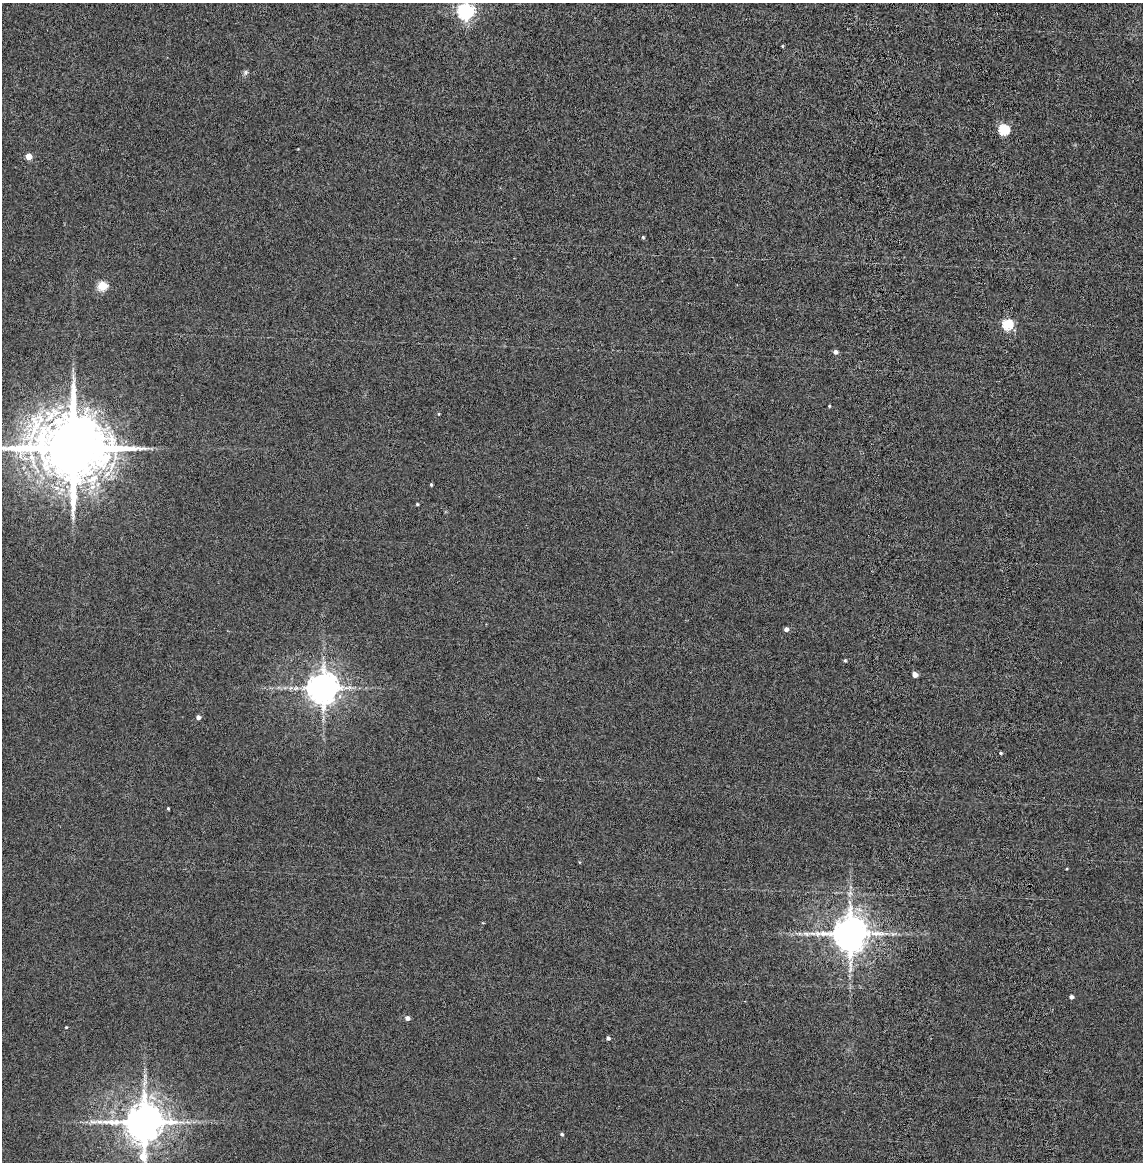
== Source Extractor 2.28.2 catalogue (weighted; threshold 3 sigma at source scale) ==
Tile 10 of 4 x 4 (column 2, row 3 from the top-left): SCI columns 1280-2420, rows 1257-2416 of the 4856 x 4834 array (HDU 1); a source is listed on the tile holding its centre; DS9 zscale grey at full resolution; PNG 1145 x 1164 px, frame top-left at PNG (2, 3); no overlay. Shown black and unused: <1% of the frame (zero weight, under 4 of 8 exposures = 14% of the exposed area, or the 3 px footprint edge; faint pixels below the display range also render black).
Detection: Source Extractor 2.28.2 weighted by HDU 2 'WHT'; one run over the whole footprint, this tile lists its part. Background 0.00199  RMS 0.0021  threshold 0.00844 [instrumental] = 3 sigma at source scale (4.09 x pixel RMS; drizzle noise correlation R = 1.36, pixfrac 0.8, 0.05/0.05 arcsec/px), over >= 5 px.
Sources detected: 32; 1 too faint to see at this stretch — not listed; the other 31 listed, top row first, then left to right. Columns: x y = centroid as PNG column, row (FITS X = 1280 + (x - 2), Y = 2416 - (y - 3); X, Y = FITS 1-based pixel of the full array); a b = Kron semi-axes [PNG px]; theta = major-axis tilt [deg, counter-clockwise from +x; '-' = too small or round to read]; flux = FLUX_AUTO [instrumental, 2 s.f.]
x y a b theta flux
466 12 6 6 - 50
782 46 5 3 - 0.13
246 72 8 5 83 0.37
1004 129 5 5 - 12
29 156 4 4 - 2.4
643 237 5 4 - 0.21
103 286 5 5 - 8.5
1007 324 5 5 - 12
835 352 5 4 - 0.6
829 406 3 3 - 0.17
439 414 4 4 - 0.14
73 448 20 16 -3 2100
92 479 23 14 28 5.6
431 485 4 3 - 0.2
417 504 3 3 - 0.21
786 629 4 4 - 0.69
845 660 4 4 - 0.25
915 674 4 4 - 1.3
323 688 9 8 - 320
198 717 4 4 - 0.6
1001 753 4 3 - 0.24
168 808 3 3 - 0.17
579 862 4 3 - 0.11
850 934 10 10 - 480
1071 997 4 3 - 0.55
407 1018 5 4 - 0.68
66 1027 3 3 - 0.16
608 1038 4 4 - 0.4
145 1076 7 4 -72 0.38
144 1122 13 11 79 580
562 1134 4 4 - 0.26
Isophote crosses this tile's border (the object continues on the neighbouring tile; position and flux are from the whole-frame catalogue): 3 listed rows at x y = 466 12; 73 448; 144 1122